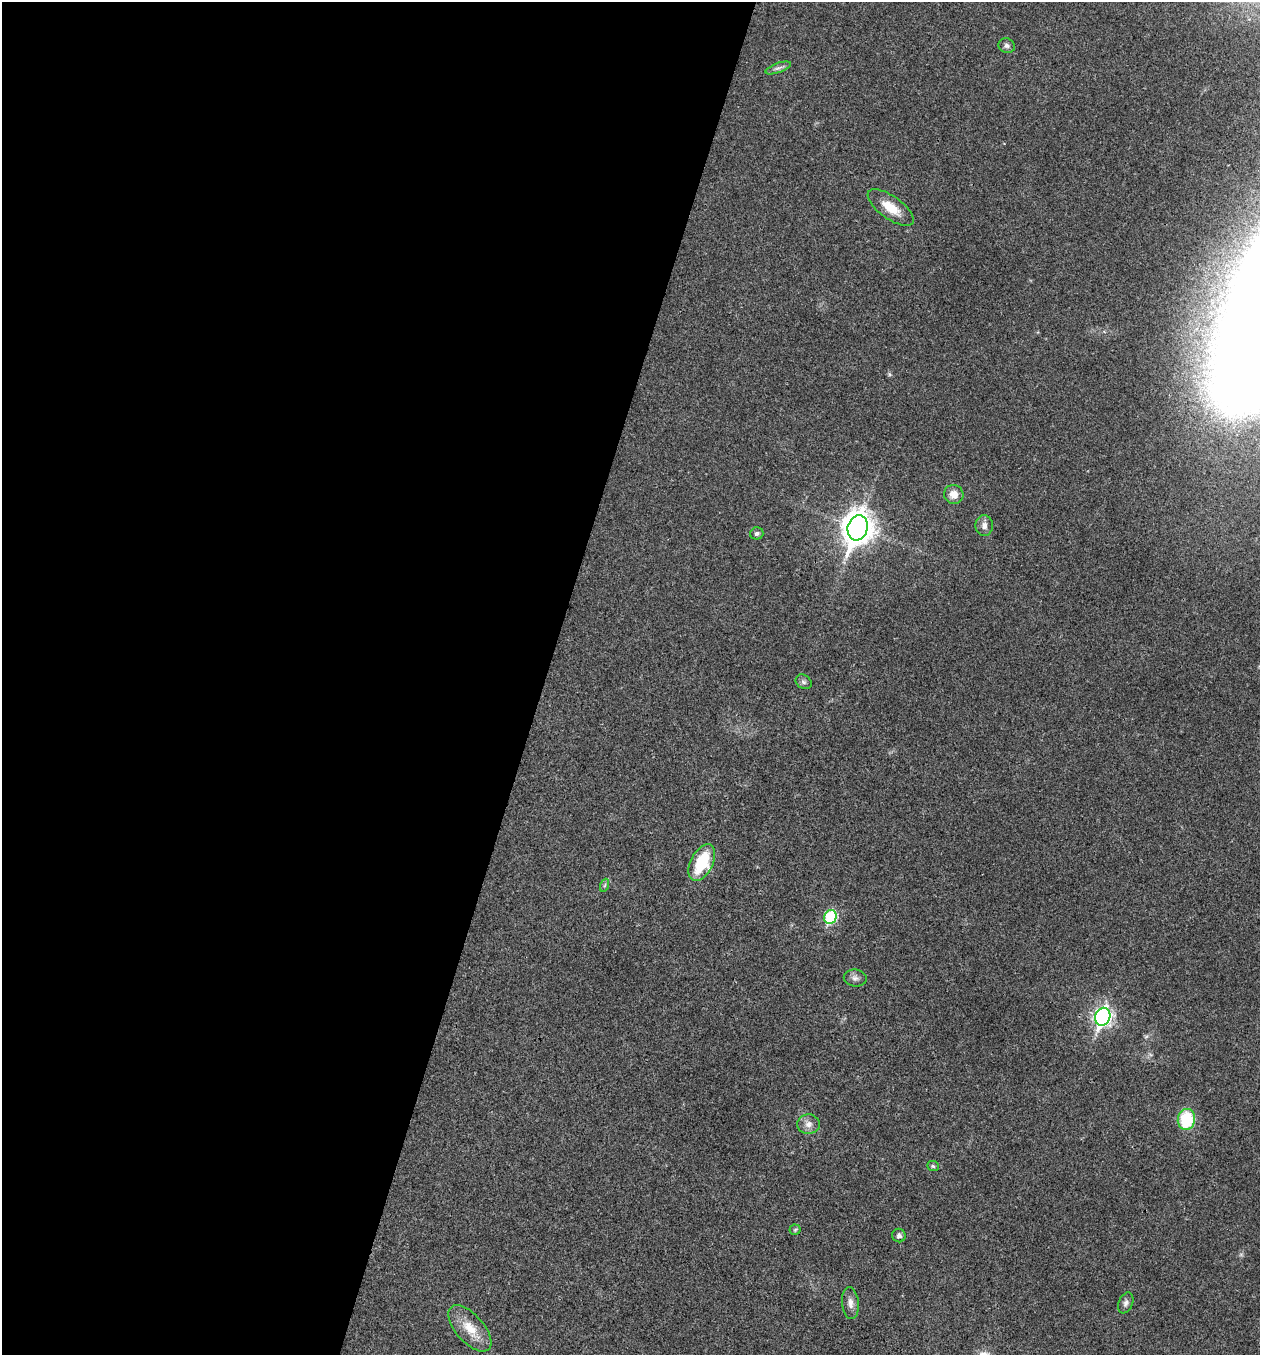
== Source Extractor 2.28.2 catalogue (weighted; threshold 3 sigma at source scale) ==
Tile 5 of 4 x 4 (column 1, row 2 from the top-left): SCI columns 266-1523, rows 2707-4059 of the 5430 x 5417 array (HDU 1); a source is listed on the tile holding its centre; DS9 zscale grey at full resolution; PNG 1262 x 1357 px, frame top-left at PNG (2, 2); each listed source drawn as its Kron ellipse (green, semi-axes under 4 px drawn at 4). Shown black and unused: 43% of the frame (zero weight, under 3 of 4 exposures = <1% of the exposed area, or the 3 px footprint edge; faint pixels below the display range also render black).
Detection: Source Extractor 2.28.2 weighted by HDU 2 'WHT'; one run over the whole footprint, this tile lists its part. Background 0.0221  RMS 0.0041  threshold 0.0182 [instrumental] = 3 sigma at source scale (4.5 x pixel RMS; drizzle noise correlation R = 1.50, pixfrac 1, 0.05/0.05 arcsec/px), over >= 5 px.
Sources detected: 21; all 21 listed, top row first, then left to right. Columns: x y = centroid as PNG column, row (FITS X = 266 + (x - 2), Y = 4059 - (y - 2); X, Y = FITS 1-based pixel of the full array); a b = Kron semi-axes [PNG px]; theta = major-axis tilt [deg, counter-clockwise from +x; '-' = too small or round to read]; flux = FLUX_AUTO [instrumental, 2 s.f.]
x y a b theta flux
1007 46 8 7 - 1.2
778 68 13 5 19 1.5
891 208 27 11 -36 7.8
954 494 10 9 - 3.7
984 526 10 8 -90 2.2
858 528 12 10 73 580
757 533 7 6 - 0.92
804 682 8 6 -33 1.2
702 862 20 11 64 19
605 885 7 4 71 0.65
830 917 7 6 - 32
855 978 11 8 -7 1.7
1103 1017 9 7 70 140
1186 1119 10 8 84 20
808 1124 11 10 - 2.7
933 1166 6 5 - 0.61
795 1230 5 5 - 0.56
899 1236 7 6 - 1.2
850 1303 16 8 -84 2.7
1126 1303 11 7 68 1.4
470 1328 28 14 -48 8.5